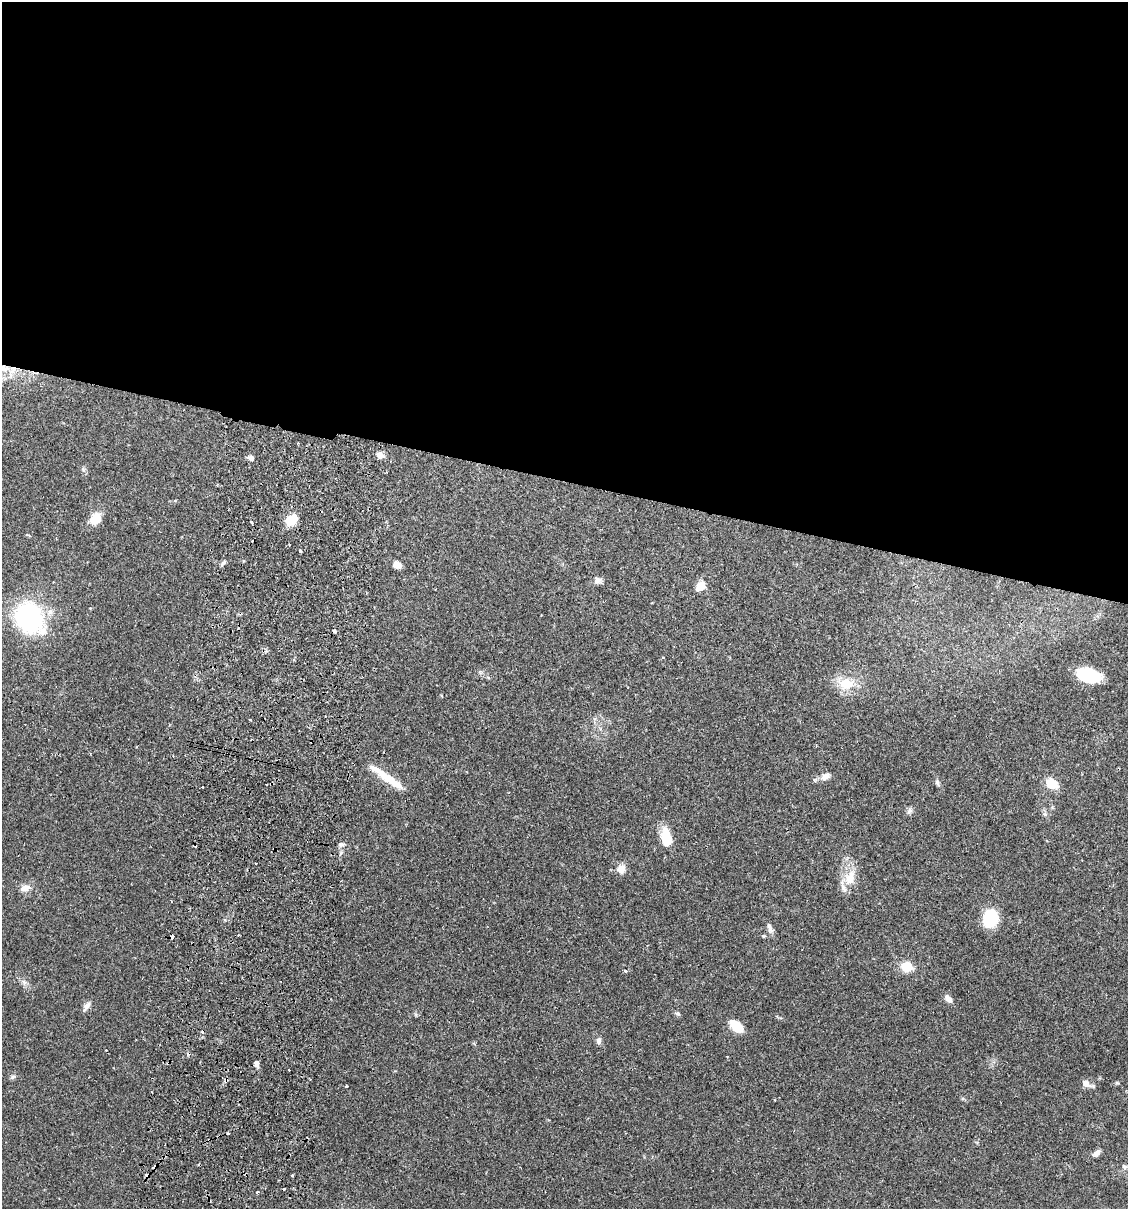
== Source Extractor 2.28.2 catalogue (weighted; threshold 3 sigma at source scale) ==
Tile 3 of 4 x 4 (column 3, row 1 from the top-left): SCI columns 2424-3549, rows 3637-4843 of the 4963 x 4856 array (HDU 1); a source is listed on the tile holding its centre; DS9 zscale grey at full resolution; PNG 1130 x 1211 px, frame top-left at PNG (2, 2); no overlay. Shown black and unused: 40% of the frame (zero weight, under 2 of 3 exposures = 3% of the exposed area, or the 3 px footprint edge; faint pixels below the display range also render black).
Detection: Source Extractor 2.28.2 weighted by HDU 2 'WHT'; one run over the whole footprint, this tile lists its part. Background 0.0646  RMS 0.005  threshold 0.0226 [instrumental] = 3 sigma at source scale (4.5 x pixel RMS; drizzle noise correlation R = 1.50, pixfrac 1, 0.05/0.05 arcsec/px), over >= 5 px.
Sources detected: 64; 13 cosmic-ray / hot-pixel residue — not listed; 3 inside a brighter listed object's ellipse — not listed separately; the other 48 listed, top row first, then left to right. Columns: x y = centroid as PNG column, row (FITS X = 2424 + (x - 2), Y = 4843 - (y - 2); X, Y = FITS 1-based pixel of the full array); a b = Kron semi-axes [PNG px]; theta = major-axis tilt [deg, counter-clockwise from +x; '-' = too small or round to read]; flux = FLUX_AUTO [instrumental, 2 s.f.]
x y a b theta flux
3 368 18 9 -17 7
379 455 9 7 -24 2.9
251 458 7 6 - 1.8
83 469 6 5 - 0.93
96 518 13 10 62 7.9
291 520 14 10 38 8.4
251 522 3 3 - 1.1
300 551 3 3 - 2.5
223 563 8 4 45 1.1
397 565 9 8 - 3.5
597 580 10 8 34 2.1
701 586 11 9 51 5.4
29 617 14 11 -53 180
663 657 3 3 - 0.5
1088 675 22 12 -14 26
846 684 25 17 -4 11
250 720 3 2 - 0.54
825 776 12 7 29 3.4
391 781 39 8 -33 10
937 782 11 5 -69 1.4
1051 784 12 9 -36 9
202 787 3 2 - 0.67
910 810 9 6 80 1.4
1045 814 6 4 45 0.76
666 838 20 10 -82 12
341 844 8 5 -4 1.3
621 869 11 9 75 4.3
850 879 20 11 74 8.9
25 888 13 8 12 3.2
990 918 13 11 79 27
770 928 16 5 -71 2.1
907 966 10 9 - 12
625 971 4 3 - 0.85
24 982 7 5 -45 1.3
948 998 10 6 -48 2.9
87 1005 12 7 41 2.4
678 1014 6 6 - 0.95
736 1026 17 10 -38 8.3
599 1040 8 6 90 1.6
256 1063 3 3 - 37
289 1070 2 2 - 0.41
13 1077 7 5 44 1
1086 1084 12 6 -28 3.3
346 1086 3 2 - 0.63
228 1133 3 3 - 0.62
1096 1153 12 6 38 2
1124 1166 7 6 - 1.4
292 1175 3 2 - 0.62
Overlapping masked pixels (flux is a lower limit): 1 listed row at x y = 3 368
Isophote crosses this tile's border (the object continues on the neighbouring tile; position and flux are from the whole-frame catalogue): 1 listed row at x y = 3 368
Unlisted compact peaks at least as high as the median listed source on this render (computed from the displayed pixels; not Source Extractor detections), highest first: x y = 1117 1083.